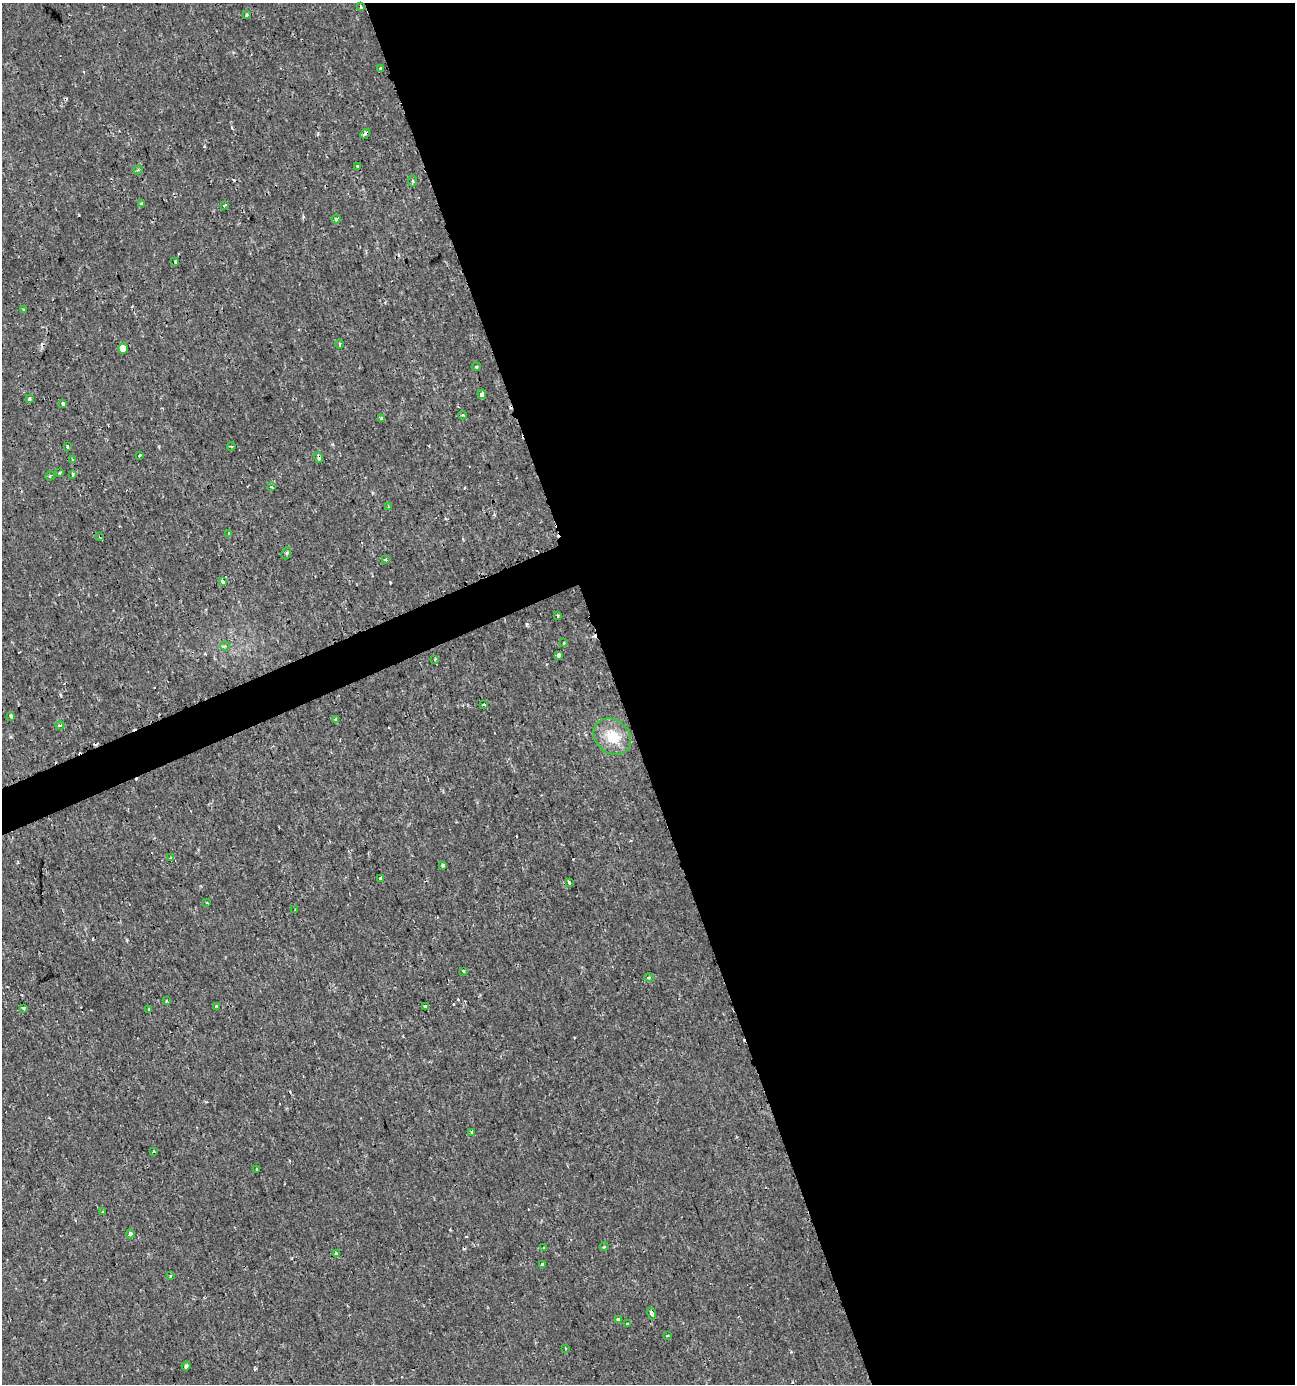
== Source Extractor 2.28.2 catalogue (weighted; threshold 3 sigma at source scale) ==
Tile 8 of 4 x 4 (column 4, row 2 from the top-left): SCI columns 4015-5307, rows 2772-4153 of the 5403 x 5550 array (HDU 1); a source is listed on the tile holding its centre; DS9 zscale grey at full resolution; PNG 1297 x 1386 px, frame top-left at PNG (2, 3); each listed source drawn as its Kron ellipse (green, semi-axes under 4 px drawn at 4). Shown black and unused: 54% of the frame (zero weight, under 2 of 3 exposures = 1% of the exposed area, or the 3 px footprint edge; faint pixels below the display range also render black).
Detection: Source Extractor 2.28.2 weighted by HDU 2 'WHT'; one run over the whole footprint, this tile lists its part. Background 0.00179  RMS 0.0012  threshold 0.00521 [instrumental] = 3 sigma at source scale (4.5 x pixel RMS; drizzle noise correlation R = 1.50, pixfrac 1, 0.0396/0.0396 arcsec/px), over >= 5 px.
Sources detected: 89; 15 cosmic-ray / hot-pixel residue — neither listed nor drawn; the other 74 listed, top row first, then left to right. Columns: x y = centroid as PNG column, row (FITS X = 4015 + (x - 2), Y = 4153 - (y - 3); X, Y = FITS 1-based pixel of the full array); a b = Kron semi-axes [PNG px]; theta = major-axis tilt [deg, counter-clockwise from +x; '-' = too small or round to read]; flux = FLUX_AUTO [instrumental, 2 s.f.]
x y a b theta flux
361 7 4 3 - 0.41
247 15 3 3 - 0.17
381 68 3 3 - 0.22
365 134 5 3 - 0.79
358 166 3 3 - 0.26
138 170 5 3 - 0.13
412 181 5 4 - 0.16
141 203 4 3 - 0.24
224 205 4 3 - 0.29
336 219 4 4 - 0.21
175 261 4 3 - 0.19
24 310 4 3 - 0.15
340 344 4 3 - 0.11
123 348 5 5 - 1.5
476 367 5 4 - 0.19
482 394 4 4 - 0.35
29 398 3 3 - 0.62
63 404 4 3 - 0.33
463 415 4 3 - 0.14
382 418 3 3 - 0.49
231 446 4 2 - 0.092
67 447 4 3 - 0.56
139 455 3 3 - 0.48
319 457 5 3 - 0.42
72 460 4 3 - 0.9
60 473 4 3 - 0.14
72 475 3 3 - 0.98
50 476 5 3 - 0.15
271 487 4 3 - 0.16
388 507 4 3 - 0.1
229 533 3 3 - 1.1
100 536 4 2 - 0.12
286 553 6 4 69 0.19
386 559 3 3 - 0.27
222 581 4 4 - 0.62
557 616 3 3 - 0.3
563 643 3 3 - 1.5
225 646 4 4 - 0.18
559 655 4 3 - 0.31
435 659 3 3 - 0.34
483 705 4 2 - 0.21
11 716 4 3 - 0.88
335 719 4 3 - 0.29
60 725 4 3 - 0.12
612 737 20 16 -40 3.1
171 858 4 3 - 0.17
443 865 3 3 - 0.26
380 878 4 3 - 0.25
569 883 3 3 - 0.52
207 903 3 2 - 0.093
295 910 3 3 - 0.13
463 971 3 3 - 0.25
649 978 5 3 - 0.11
166 1001 3 3 - 0.26
217 1006 3 2 - 0.13
425 1007 4 3 - 0.34
23 1008 4 3 - 0.27
149 1010 3 3 - 0.13
472 1132 3 3 - 1.4
153 1152 3 2 - 0.11
256 1169 4 3 - 0.24
102 1212 3 3 - 0.13
130 1234 4 4 - 0.4
604 1247 4 3 - 0.15
544 1248 3 3 - 0.17
336 1253 4 4 - 0.2
542 1264 3 3 - 0.56
170 1276 3 3 - 0.15
652 1313 6 3 -78 0.69
618 1319 3 3 - 1
627 1324 3 3 - 0.39
667 1336 3 2 - 0.11
565 1348 3 2 - 0.1
186 1366 4 3 - 0.91
Overlapping masked pixels (flux is a lower limit): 3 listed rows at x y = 365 134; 319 457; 100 536